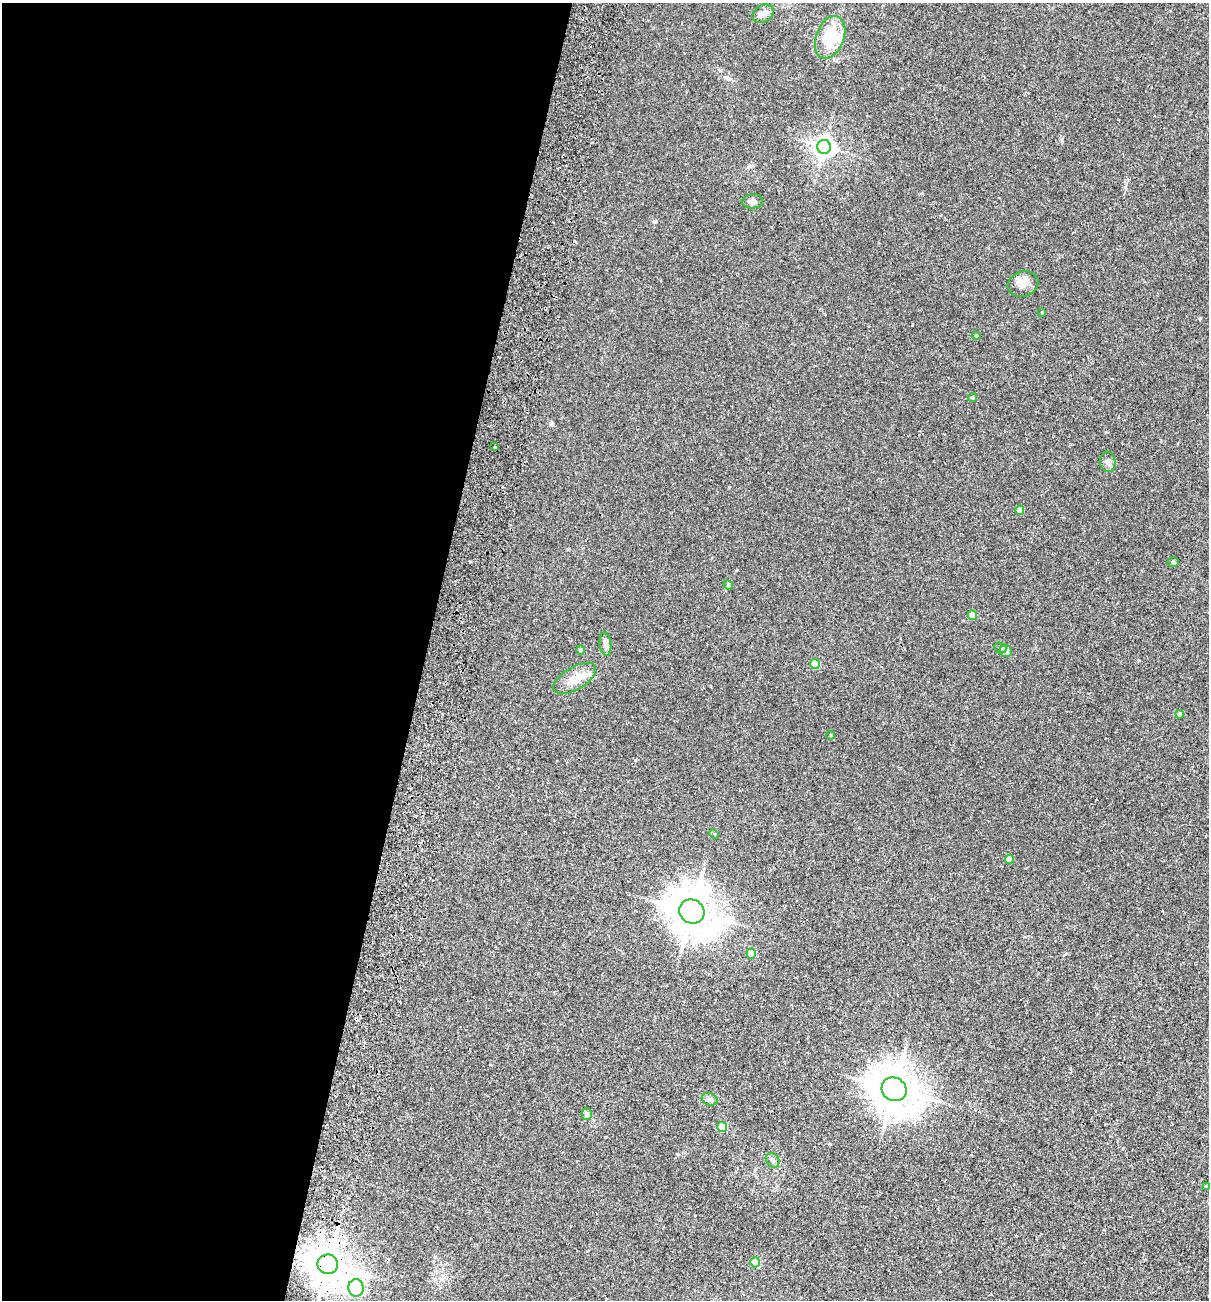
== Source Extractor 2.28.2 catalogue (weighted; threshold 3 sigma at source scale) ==
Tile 5 of 4 x 4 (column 1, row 2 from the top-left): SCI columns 308-1514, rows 2614-3911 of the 5318 x 5231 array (HDU 1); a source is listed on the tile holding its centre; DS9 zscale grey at full resolution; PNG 1211 x 1302 px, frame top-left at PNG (2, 3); each listed source drawn as its Kron ellipse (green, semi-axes under 4 px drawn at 4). Shown black and unused: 35% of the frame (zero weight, under 2 of 3 exposures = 3% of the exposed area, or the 3 px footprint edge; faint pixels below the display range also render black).
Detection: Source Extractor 2.28.2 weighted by HDU 2 'WHT'; one run over the whole footprint, this tile lists its part. Background 0.0243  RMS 0.0061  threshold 0.0275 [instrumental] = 3 sigma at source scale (4.5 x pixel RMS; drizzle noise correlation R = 1.50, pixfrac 1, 0.05/0.05 arcsec/px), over >= 5 px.
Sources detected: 38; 3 cosmic-ray / hot-pixel residue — neither listed nor drawn; the other 35 listed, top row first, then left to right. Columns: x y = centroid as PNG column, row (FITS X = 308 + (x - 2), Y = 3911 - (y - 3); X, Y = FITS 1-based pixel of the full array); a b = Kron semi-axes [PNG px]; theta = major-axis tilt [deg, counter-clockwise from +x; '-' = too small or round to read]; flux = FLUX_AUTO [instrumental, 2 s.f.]
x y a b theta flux
763 14 11 8 30 3.2
830 37 22 14 69 29
824 147 7 6 - 320
753 201 10 7 4 2.1
1023 284 15 12 19 6
1042 312 4 4 - 0.57
976 336 4 4 - 0.62
972 398 4 4 - 0.92
495 447 3 3 - 1.2
1108 462 10 8 -83 2.2
1020 510 5 4 - 5.7
1173 562 6 5 - 0.88
728 585 5 4 - 1.2
972 615 5 4 - 8
605 644 12 6 -84 2.8
1000 648 6 5 - 0.95
581 650 4 4 - 1.2
1006 651 6 6 - 2.5
815 664 5 5 - 20
575 678 24 11 31 8.2
1180 714 4 4 - 1.6
831 735 4 4 - 0.55
714 834 5 3 - 0.75
1009 859 4 4 - 7
692 911 13 12 - 1800
751 954 5 4 - 17
894 1089 13 11 -33 1800
710 1099 8 6 -20 1.7
587 1114 6 5 - 2.2
722 1127 5 5 - 25
773 1160 8 6 -51 1.6
1206 1187 3 3 - 1.1
755 1262 5 5 - 21
328 1264 10 9 - 1400
356 1288 8 7 - 100
Overlapping masked pixels (flux is a lower limit): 1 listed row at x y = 328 1264
Unlisted compact peaks at least as high as the median listed source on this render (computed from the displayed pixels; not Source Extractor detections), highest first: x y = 568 549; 655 222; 552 423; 1200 318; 830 1144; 1139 660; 729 487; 912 325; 922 193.